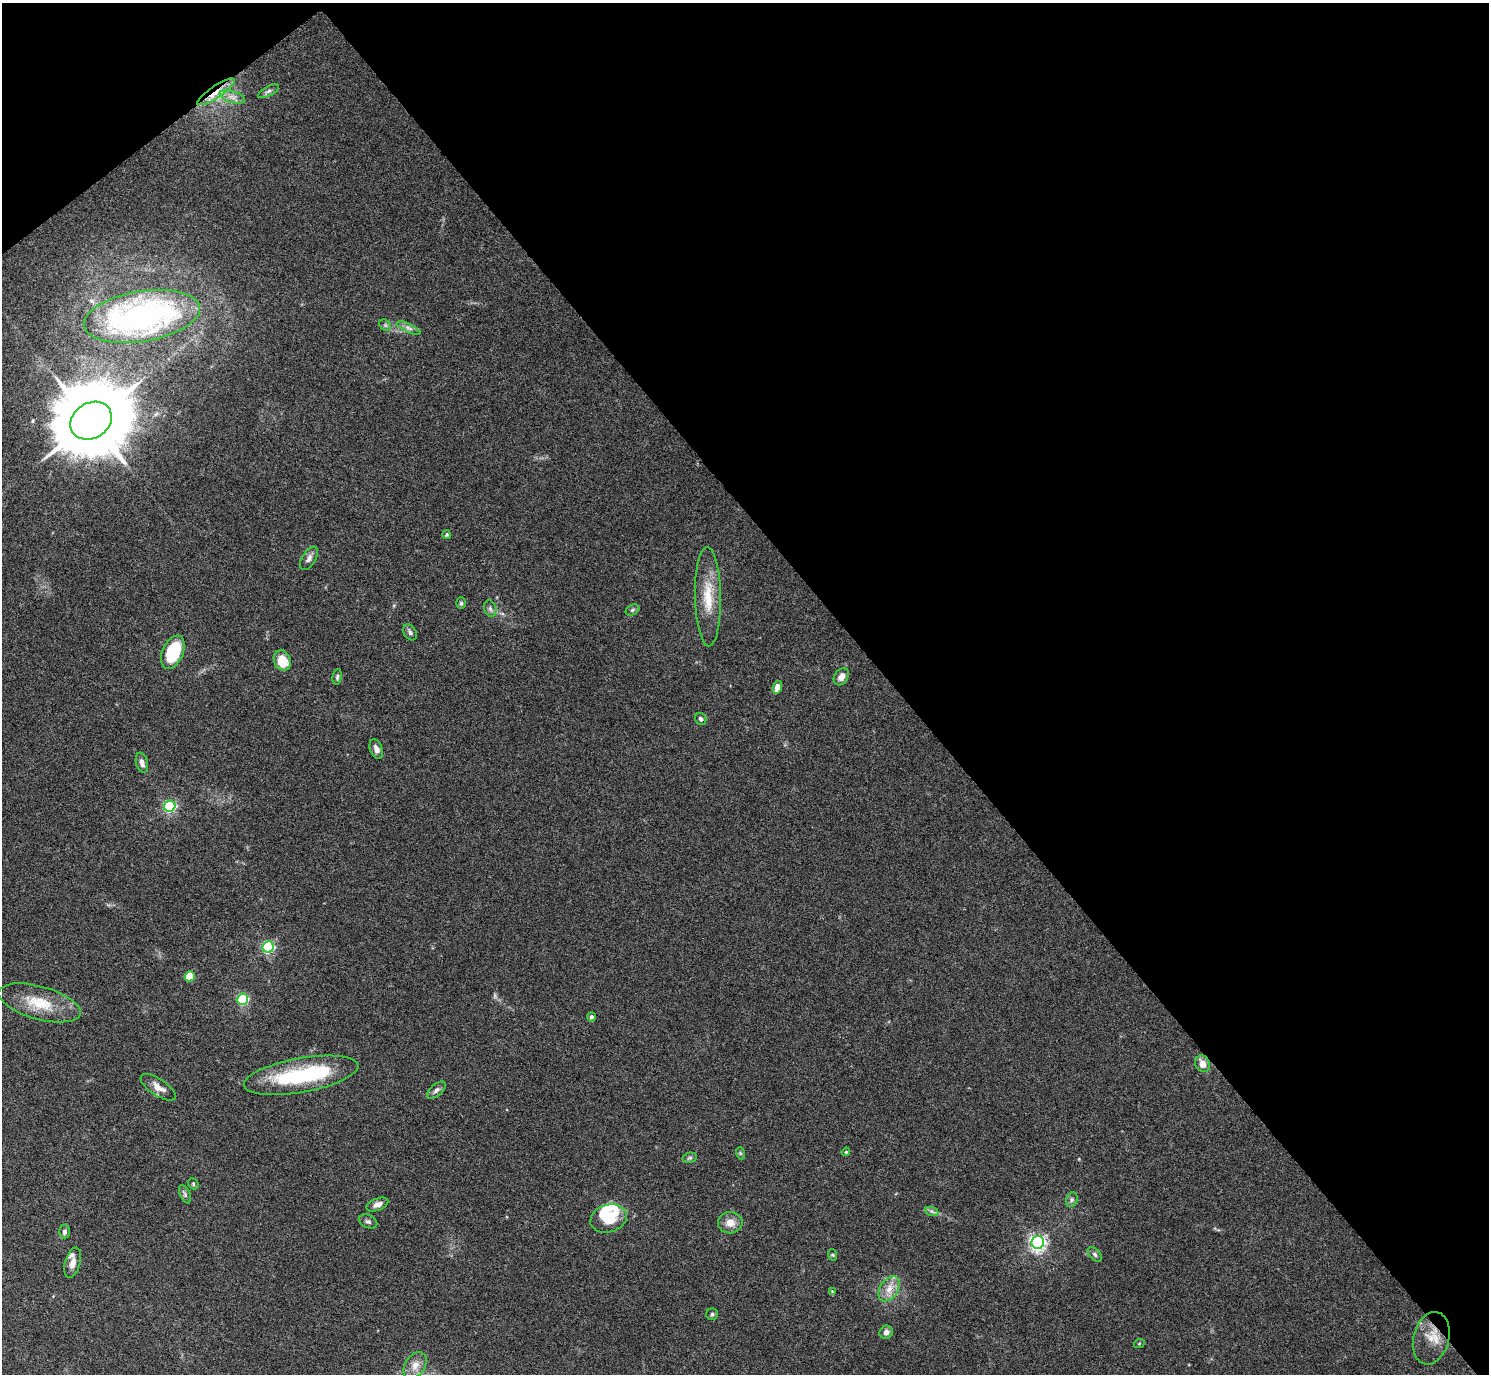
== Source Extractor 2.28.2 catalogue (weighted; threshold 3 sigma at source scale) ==
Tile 3 of 4 x 4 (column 3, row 1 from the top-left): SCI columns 2980-4466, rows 4423-5794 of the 6002 x 5991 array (HDU 1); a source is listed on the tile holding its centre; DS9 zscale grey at full resolution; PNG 1491 x 1376 px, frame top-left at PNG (2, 3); each listed source drawn as its Kron ellipse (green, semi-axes under 4 px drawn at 4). Shown black and unused: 42% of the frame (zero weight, under 5 of 9 exposures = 3% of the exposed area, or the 3 px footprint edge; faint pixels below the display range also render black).
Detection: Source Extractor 2.28.2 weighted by HDU 2 'WHT'; one run over the whole footprint, this tile lists its part. Background 0.0656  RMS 0.0033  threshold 0.0133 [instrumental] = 3 sigma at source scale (4.09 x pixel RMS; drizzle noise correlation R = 1.36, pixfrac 0.8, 0.05/0.05 arcsec/px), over >= 5 px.
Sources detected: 58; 2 inside a brighter object's white glare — neither listed nor drawn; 1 inside a brighter listed object's ellipse — not listed separately; the other 55 listed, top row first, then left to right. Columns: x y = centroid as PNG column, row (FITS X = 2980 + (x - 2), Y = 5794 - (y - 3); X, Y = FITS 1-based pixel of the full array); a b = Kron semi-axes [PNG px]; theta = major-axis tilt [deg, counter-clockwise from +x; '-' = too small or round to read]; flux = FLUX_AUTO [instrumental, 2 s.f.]
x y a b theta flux
268 91 11 4 28 0.83
216 92 22 6 34 4.3
232 97 13 5 -17 2
142 316 59 25 9 90
385 325 6 5 - 0.6
409 328 12 4 -25 1.1
91 421 22 17 33 3500
446 535 4 3 - 0.46
309 558 13 6 60 1.4
708 597 50 13 -89 9.6
461 603 6 5 - 0.56
490 609 8 6 -70 0.85
632 610 7 5 28 0.57
410 632 8 6 -59 0.78
173 652 17 10 67 16
282 660 10 8 -66 6.6
337 677 8 5 80 0.59
841 677 9 6 56 2
777 687 6 4 71 3.2
701 719 6 5 - 0.73
376 749 10 6 -68 1.9
142 763 10 6 -75 1.5
170 806 6 5 - 48
268 947 6 5 - 47
190 976 5 5 - 9.4
243 999 5 5 - 33
39 1003 42 16 -16 10
591 1017 4 4 - 0.81
1203 1064 8 7 - 2.9
301 1075 58 17 10 29
158 1087 20 8 -34 2.8
436 1090 11 6 40 1.1
846 1152 4 3 - 0.31
740 1153 6 4 -72 0.4
690 1158 7 5 7 0.59
193 1184 6 5 - 0.44
185 1194 10 5 -66 0.7
1072 1200 7 5 69 0.71
377 1205 11 6 20 1.6
932 1212 7 4 -20 0.7
609 1218 18 14 17 9.2
368 1221 9 6 -24 0.82
730 1223 12 10 0 3
64 1232 7 5 86 0.88
1038 1242 6 6 - 110
1095 1254 8 5 -46 0.78
833 1255 6 3 -71 0.38
73 1263 15 7 75 2.3
889 1289 14 9 57 3.3
832 1291 3 3 - 0.22
712 1314 6 6 - 0.55
886 1332 7 6 - 1.4
1431 1338 27 17 76 6
1139 1344 5 3 - 0.25
415 1365 14 10 57 3.1
Overlapping masked pixels (flux is a lower limit): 2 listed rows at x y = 216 92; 1431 1338